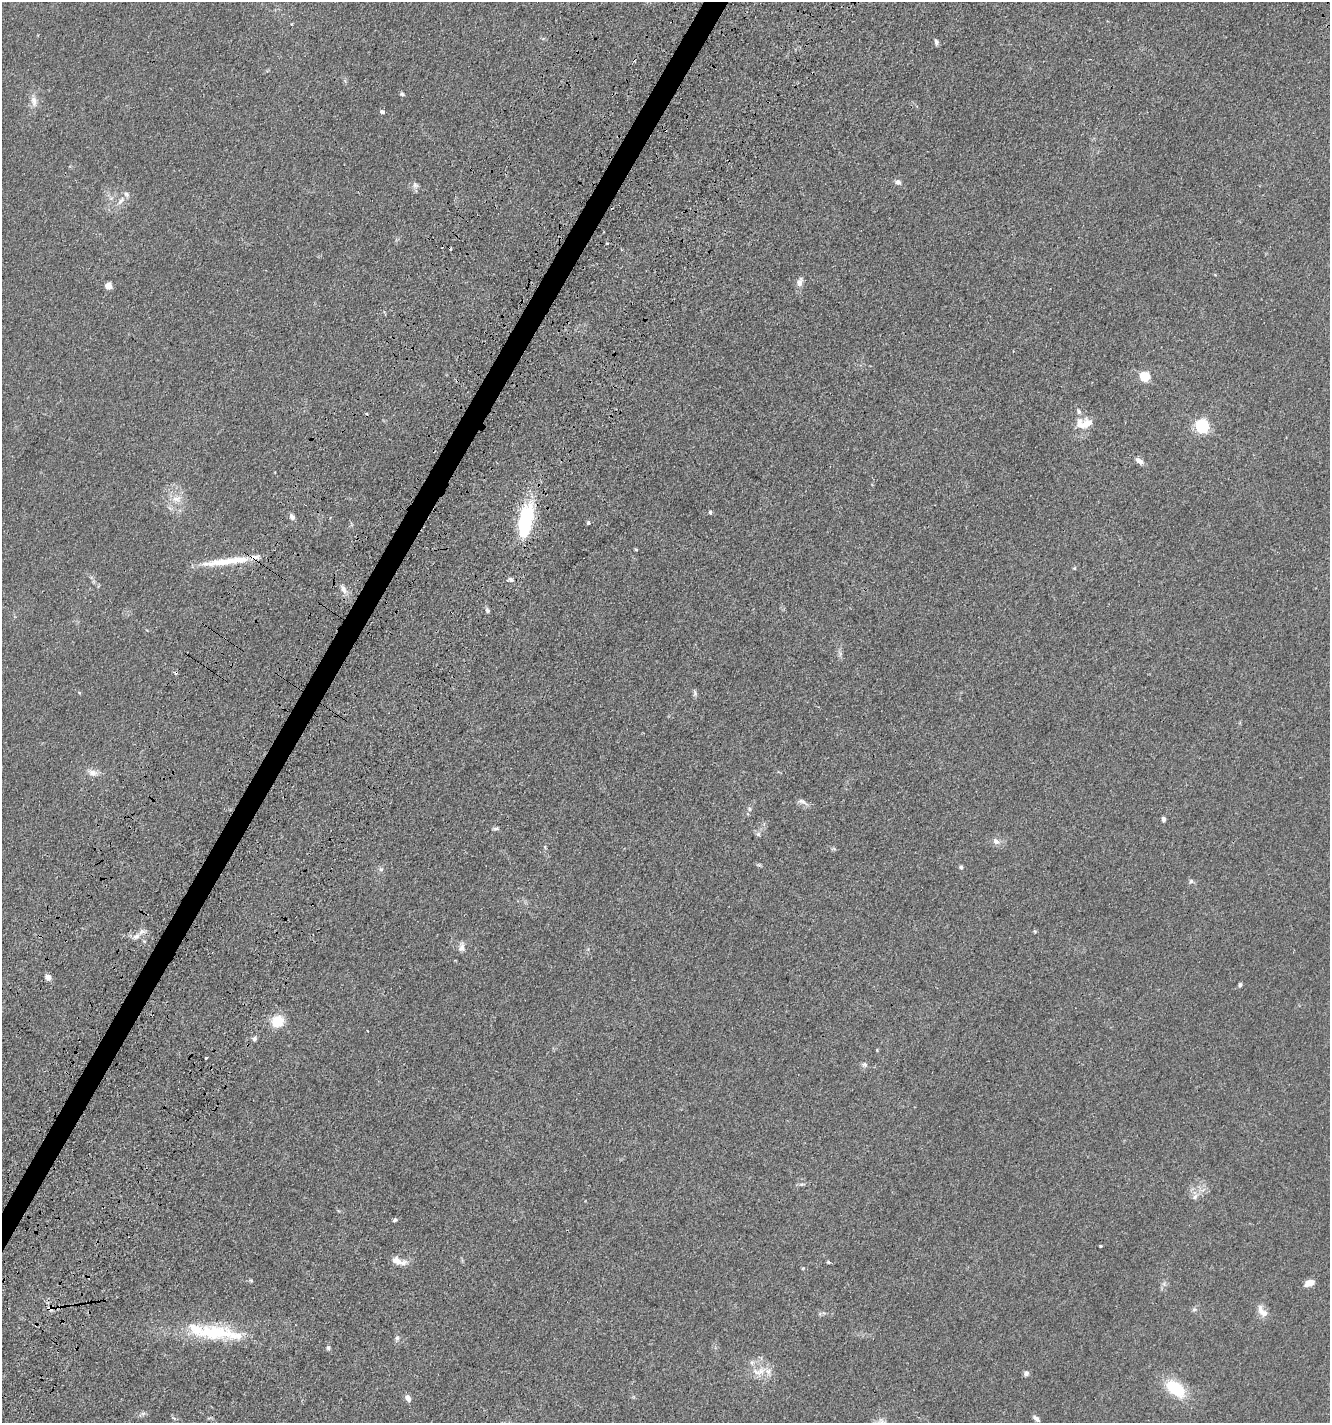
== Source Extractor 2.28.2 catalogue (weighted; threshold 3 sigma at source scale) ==
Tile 7 of 4 x 4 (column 3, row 2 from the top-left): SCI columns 3146-4473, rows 3051-4471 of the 6106 x 6096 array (HDU 1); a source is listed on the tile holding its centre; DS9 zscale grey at full resolution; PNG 1332 x 1425 px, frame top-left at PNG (2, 2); no overlay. Shown black and unused: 2% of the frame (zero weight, under 3 of 4 exposures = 11% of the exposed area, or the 3 px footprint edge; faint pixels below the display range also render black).
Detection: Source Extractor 2.28.2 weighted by HDU 2 'WHT'; one run over the whole footprint, this tile lists its part. Background 0.0444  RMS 0.0053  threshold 0.0239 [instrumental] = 3 sigma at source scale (4.5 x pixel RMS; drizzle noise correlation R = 1.50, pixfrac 1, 0.05/0.05 arcsec/px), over >= 5 px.
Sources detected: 72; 2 cosmic-ray / hot-pixel residue — not listed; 6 inside a brighter listed object's ellipse — not listed separately; the other 64 listed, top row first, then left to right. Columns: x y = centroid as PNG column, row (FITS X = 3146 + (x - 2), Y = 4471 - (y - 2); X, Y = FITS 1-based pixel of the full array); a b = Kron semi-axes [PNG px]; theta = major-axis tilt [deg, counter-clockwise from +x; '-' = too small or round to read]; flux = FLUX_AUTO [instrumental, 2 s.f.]
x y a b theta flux
936 42 7 5 -83 1.3
402 94 5 5 - 0.79
34 101 18 8 -82 3.6
382 112 5 4 - 1.5
898 182 7 6 - 1.8
415 185 8 6 0 1.5
120 201 13 5 58 2.6
799 282 13 8 69 2.8
108 286 7 6 - 2.9
1145 376 5 5 - 35
1088 423 17 14 -7 6.3
1202 426 7 6 - 98
1139 461 11 6 -37 2.5
176 499 13 8 1 4.1
710 512 5 4 - 1.1
292 517 7 5 -65 2.1
526 521 40 14 78 40
588 523 5 4 - 0.64
636 550 5 3 - 0.51
223 562 56 8 7 15
1074 568 5 4 - 0.52
511 579 7 5 -29 1.5
343 589 11 6 -62 2.8
487 610 7 6 - 1.1
695 693 8 5 -62 1.1
93 773 13 9 -13 3.3
802 802 15 5 -25 2
749 809 6 4 -89 0.91
1163 819 6 4 -85 1.3
496 829 7 4 6 1
758 834 6 6 - 1.1
996 841 10 7 -43 2.4
961 867 5 4 - 1
381 869 6 6 - 1.2
1191 881 6 6 - 1.1
1035 931 5 3 - 0.56
136 936 11 6 27 2.8
461 947 12 7 86 2.4
48 977 7 6 - 2.7
1240 985 5 4 - 0.97
277 1021 18 15 34 9.2
368 1031 2 2 - 0.38
254 1039 6 6 - 1.2
206 1058 3 3 - 1.9
865 1064 7 7 - 1.3
802 1184 7 4 1 0.93
1195 1197 9 6 51 2
395 1220 5 4 - 0.94
1100 1246 3 3 - 0.86
396 1261 17 9 -15 4.6
828 1262 5 4 - 0.63
251 1280 6 4 -3 0.63
1310 1283 8 5 19 6
51 1309 8 7 - 2.1
1194 1309 6 5 - 1
1260 1309 19 8 -74 4
213 1332 69 17 -6 38
397 1338 6 6 - 1.1
328 1348 6 5 - 0.98
761 1371 13 9 32 5.3
1026 1373 6 6 - 1.6
1176 1388 24 13 -36 21
408 1398 8 6 -59 2.5
1036 1419 9 5 -37 1.8
Overlapping masked pixels (flux is a lower limit): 2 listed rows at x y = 526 521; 51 1309